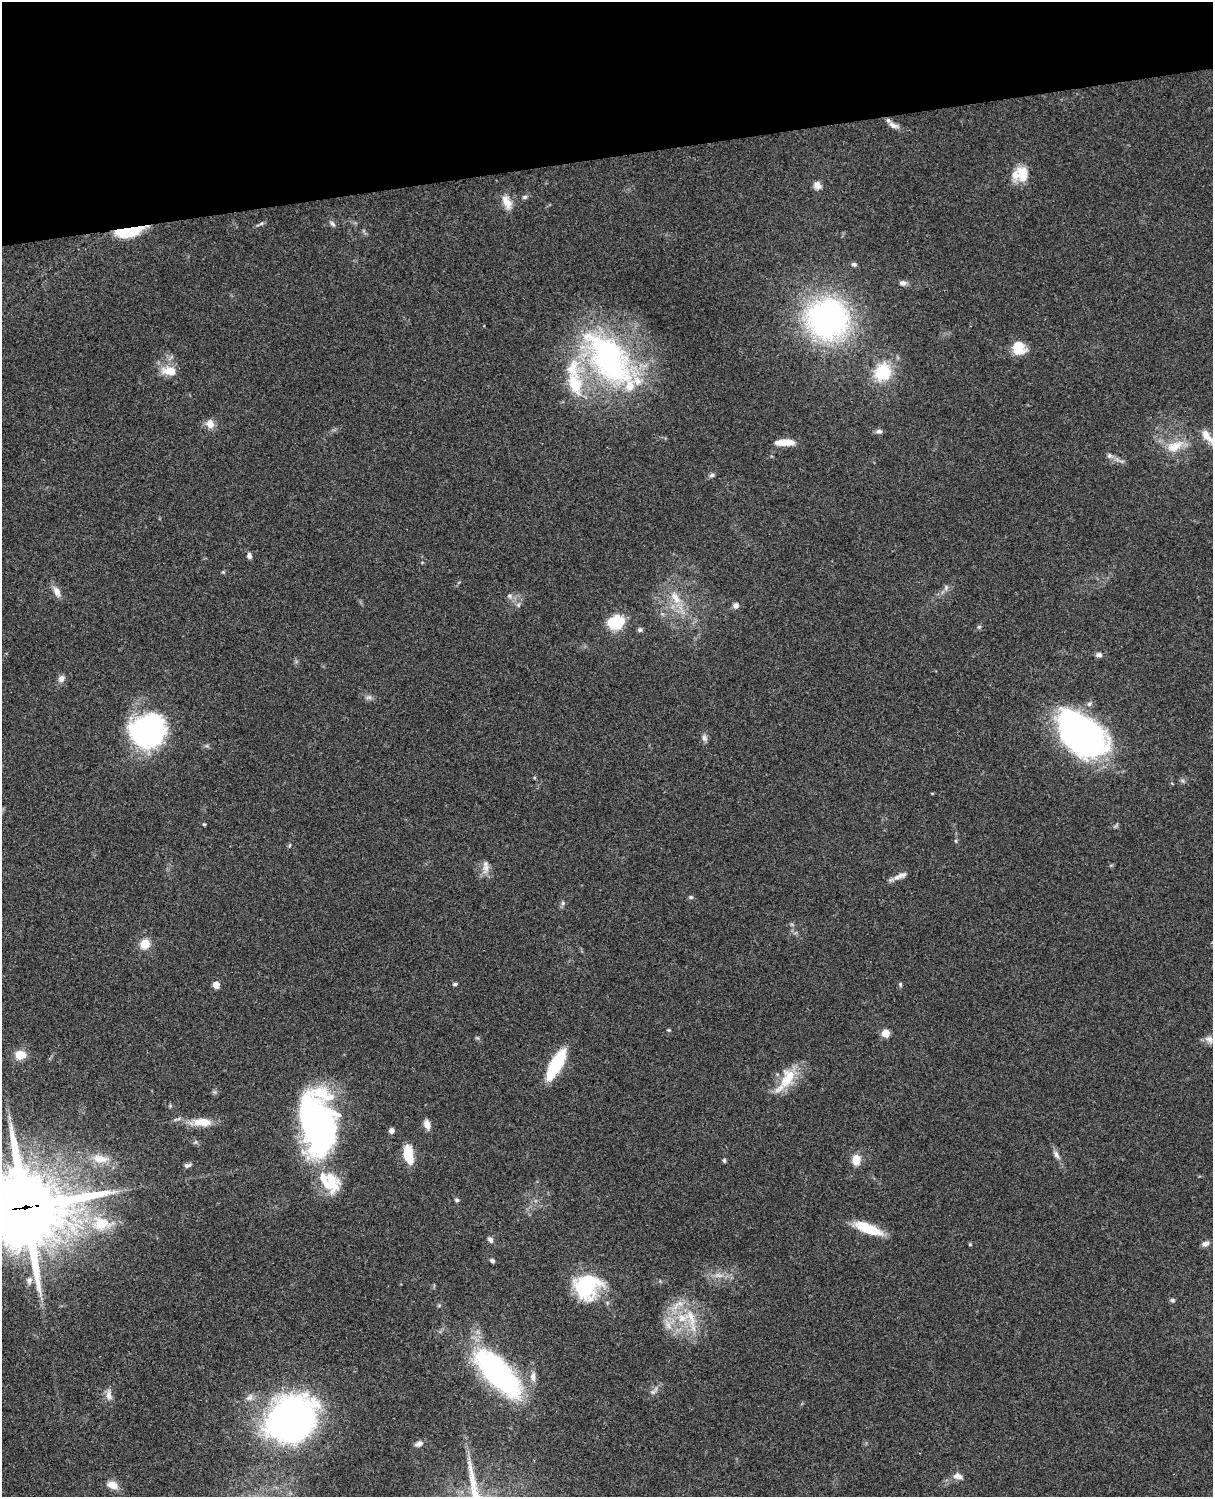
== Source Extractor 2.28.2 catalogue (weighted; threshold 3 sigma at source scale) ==
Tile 3 of 4 x 3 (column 3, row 1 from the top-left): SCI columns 2545-3755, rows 3267-4761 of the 5086 x 4925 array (HDU 1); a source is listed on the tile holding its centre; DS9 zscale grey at full resolution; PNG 1215 x 1499 px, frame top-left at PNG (2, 2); no overlay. Shown black and unused: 10% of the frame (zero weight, under 3 of 4 exposures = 6% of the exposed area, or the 3 px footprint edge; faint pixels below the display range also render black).
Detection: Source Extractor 2.28.2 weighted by HDU 2 'WHT'; one run over the whole footprint, this tile lists its part. Background 0.0759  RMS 0.0057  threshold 0.0258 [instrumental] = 3 sigma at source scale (4.5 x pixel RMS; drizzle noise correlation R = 1.50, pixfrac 1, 0.05/0.05 arcsec/px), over >= 5 px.
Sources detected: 104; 1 too faint to see at this stretch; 3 inside a brighter object's white glare — not listed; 8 inside a brighter listed object's ellipse — not listed separately; the other 92 listed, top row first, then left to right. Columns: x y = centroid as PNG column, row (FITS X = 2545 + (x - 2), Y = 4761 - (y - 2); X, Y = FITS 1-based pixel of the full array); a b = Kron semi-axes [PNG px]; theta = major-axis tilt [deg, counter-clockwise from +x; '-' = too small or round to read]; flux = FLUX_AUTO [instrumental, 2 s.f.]
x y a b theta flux
893 125 15 7 -21 3.3
1021 174 19 16 32 14
817 185 9 8 - 3.6
525 197 7 5 5 1.2
507 202 19 10 -66 6.8
260 224 12 4 27 1.3
332 224 9 5 -42 1.5
129 231 28 9 12 29
854 264 7 5 -15 1.4
903 283 9 7 -7 2.2
827 319 41 39 -9 160
1019 348 14 13 - 12
609 358 82 41 -49 150
170 371 18 10 -9 9.7
883 372 18 16 57 26
575 385 32 16 -74 24
210 424 12 10 -65 4.7
879 431 8 6 10 1.7
1207 436 29 9 -48 7.3
785 442 20 7 1 8.7
1175 446 26 15 24 12
1110 456 9 7 -21 2
712 475 7 5 17 1.4
249 556 7 6 - 2
422 562 5 3 - 0.48
223 572 5 5 - 0.63
946 588 8 6 71 1.7
57 592 16 8 -60 4
509 596 7 6 - 1.6
675 597 21 10 -56 9.7
518 605 6 5 - 1.2
735 605 8 7 - 2.2
615 623 20 14 7 19
979 627 5 5 - 0.86
640 630 6 6 - 1.3
1099 655 8 6 -7 1.9
61 678 10 8 50 2.5
369 697 9 6 -1 1.8
148 732 32 28 30 120
1083 734 54 32 -33 180
704 738 10 7 -77 2.1
204 824 4 4 - 0.59
956 841 6 4 -71 0.68
290 845 6 3 71 0.62
486 868 15 9 71 4.3
898 877 16 8 21 4
691 897 6 5 - 0.91
563 903 6 5 - 1.1
145 944 10 10 - 8.8
455 984 5 4 - 1.1
900 984 6 5 - 0.84
216 985 5 5 - 9.1
669 1030 5 4 - 0.63
886 1033 5 5 - 14
1209 1039 12 9 -30 3.1
20 1055 11 9 1 8.5
556 1064 29 9 62 44
787 1079 28 15 63 17
202 1122 27 11 -2 10
317 1124 55 30 -77 220
427 1125 11 7 -72 4.1
392 1131 5 5 - 2.7
1056 1154 13 6 -58 2.6
408 1155 16 8 -79 20
100 1159 27 12 -9 11
856 1159 11 9 -89 7.4
724 1160 6 4 -75 0.92
187 1165 9 5 10 1.7
329 1185 29 23 51 18
457 1200 6 5 - 1.2
25 1207 29 26 2 5400
101 1223 33 21 -2 26
868 1228 31 10 -21 20
490 1240 8 6 -55 1.9
1205 1243 9 6 25 2.5
970 1244 4 4 - 0.61
492 1261 5 4 - 1.4
29 1280 11 8 90 2.3
589 1285 33 26 28 41
1172 1300 6 5 - 1.2
676 1306 17 7 54 5.9
691 1318 45 12 -74 16
668 1325 14 9 -61 5.4
497 1374 55 22 -45 140
533 1377 14 8 87 3.7
653 1392 10 6 27 2
109 1395 15 8 -82 3.7
249 1397 12 8 44 3.2
290 1417 42 33 27 260
419 1444 11 7 22 2.6
957 1476 11 7 -13 3.6
112 1485 14 9 -16 5.9
Overlapping masked pixels (flux is a lower limit): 2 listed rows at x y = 129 231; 25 1207
Isophote crosses this tile's border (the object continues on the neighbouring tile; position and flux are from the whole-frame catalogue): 2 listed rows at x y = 1207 436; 25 1207